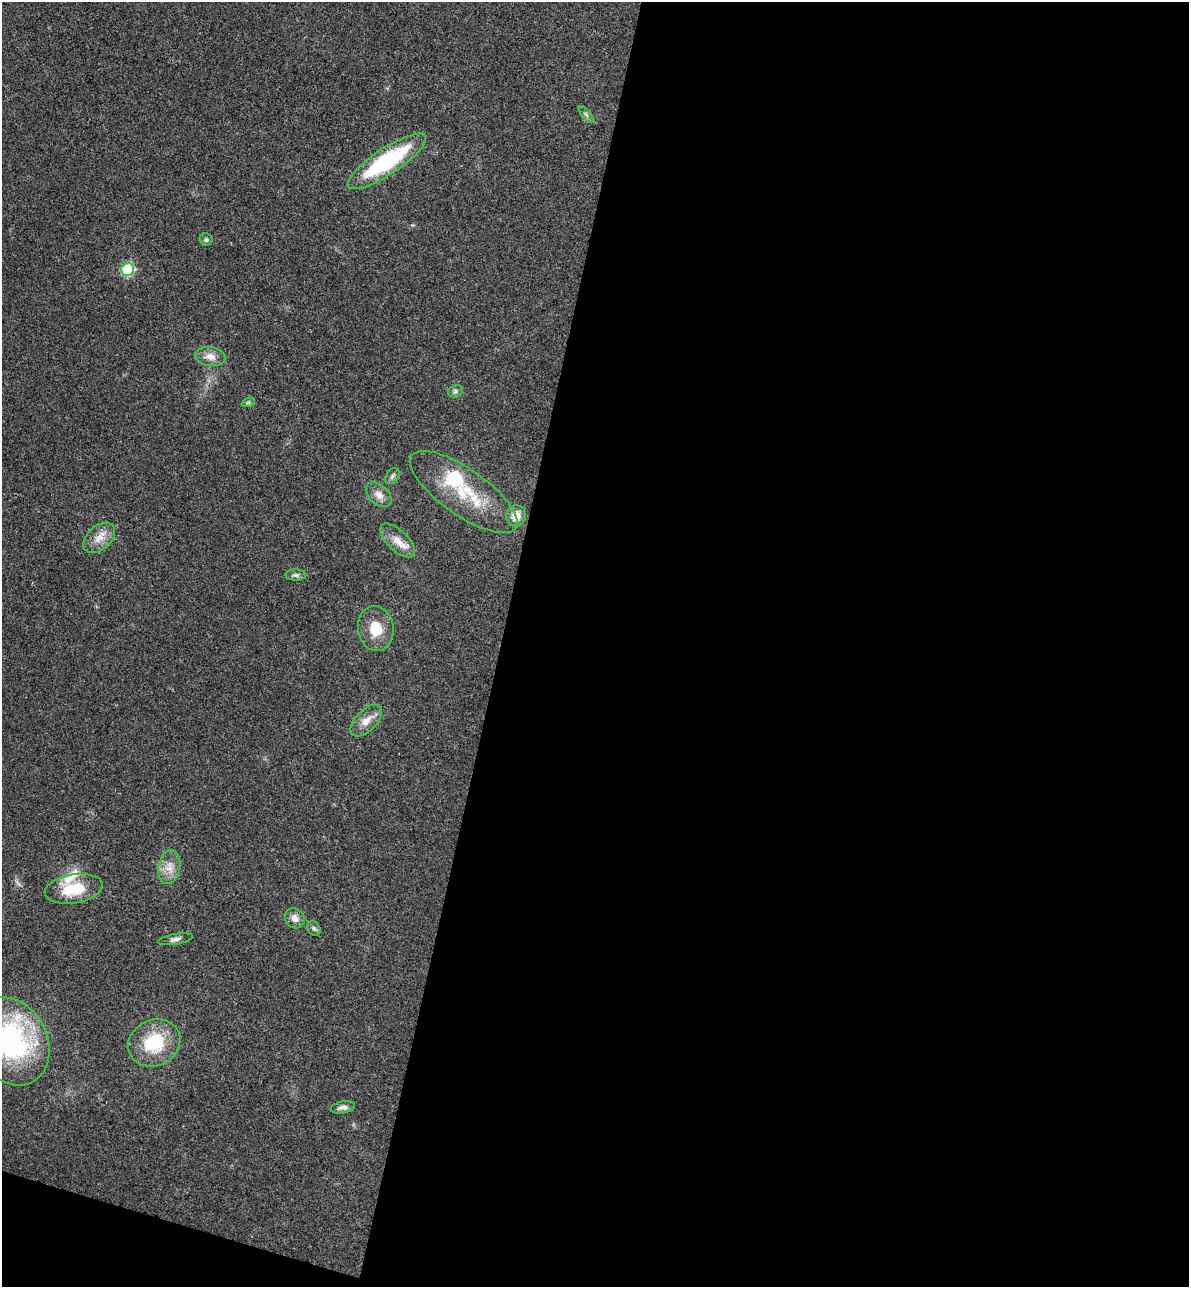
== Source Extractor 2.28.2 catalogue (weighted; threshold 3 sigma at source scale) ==
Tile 16 of 4 x 4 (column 4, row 4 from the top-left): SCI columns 3742-4928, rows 22-1306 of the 5234 x 5179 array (HDU 1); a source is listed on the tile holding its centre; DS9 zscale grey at full resolution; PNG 1191 x 1289 px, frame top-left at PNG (2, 2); each listed source drawn as its Kron ellipse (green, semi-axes under 4 px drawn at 4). Shown black and unused: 59% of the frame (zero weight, under 3 of 4 exposures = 6% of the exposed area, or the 3 px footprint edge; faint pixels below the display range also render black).
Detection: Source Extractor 2.28.2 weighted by HDU 2 'WHT'; one run over the whole footprint, this tile lists its part. Background 0.0229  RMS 0.0045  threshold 0.0203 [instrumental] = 3 sigma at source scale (4.5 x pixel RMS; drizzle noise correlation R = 1.50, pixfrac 1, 0.05/0.05 arcsec/px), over >= 5 px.
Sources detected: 26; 2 inside a brighter listed object's ellipse — not listed separately; the other 24 listed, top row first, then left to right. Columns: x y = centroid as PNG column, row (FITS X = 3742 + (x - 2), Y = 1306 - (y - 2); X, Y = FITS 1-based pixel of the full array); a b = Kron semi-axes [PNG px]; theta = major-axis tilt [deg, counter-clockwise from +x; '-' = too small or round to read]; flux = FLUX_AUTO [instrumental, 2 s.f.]
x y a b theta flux
586 114 10 3 -50 0.95
387 161 46 13 33 47
206 240 6 6 - 0.94
128 269 7 6 - 26
210 356 15 9 -9 4.2
455 391 8 6 22 1.1
248 403 7 4 19 0.74
392 476 9 6 54 1.2
464 492 64 23 -35 26
379 495 15 9 -42 3.6
516 516 10 10 - 5.3
99 538 18 12 42 5.4
398 541 22 10 -44 5.6
296 575 10 5 -1 1.3
376 629 22 18 -82 10
366 721 20 10 46 5
169 867 17 11 80 5.2
74 889 29 14 9 16
295 918 10 9 - 3.2
314 929 8 6 -57 1.1
175 939 18 5 10 1.8
12 1041 46 35 -64 71
154 1043 27 23 26 22
343 1107 12 6 10 2.1
Isophote crosses this tile's border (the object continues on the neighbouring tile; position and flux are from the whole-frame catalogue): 1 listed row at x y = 12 1041